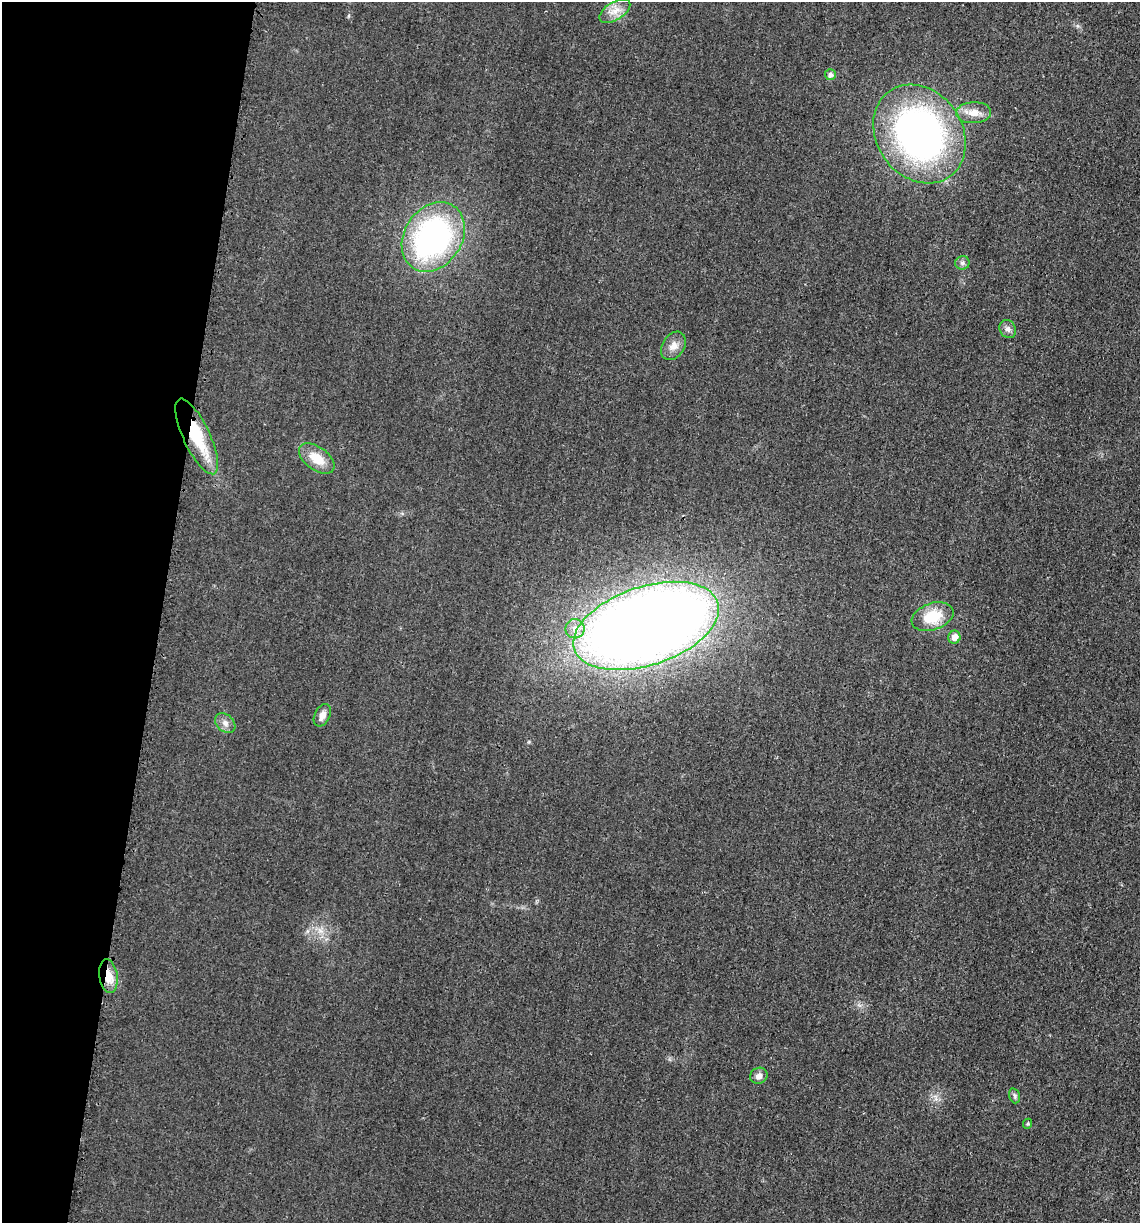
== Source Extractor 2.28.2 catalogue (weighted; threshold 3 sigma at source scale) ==
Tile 9 of 4 x 4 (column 1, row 3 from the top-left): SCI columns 119-1256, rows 1231-2451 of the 4922 x 4903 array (HDU 1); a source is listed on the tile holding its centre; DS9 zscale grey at full resolution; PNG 1142 x 1225 px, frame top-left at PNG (2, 2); each listed source drawn as its Kron ellipse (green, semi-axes under 4 px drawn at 4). Shown black and unused: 14% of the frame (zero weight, under 3 of 4 exposures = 1% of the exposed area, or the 3 px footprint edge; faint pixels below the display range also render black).
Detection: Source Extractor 2.28.2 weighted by HDU 2 'WHT'; one run over the whole footprint, this tile lists its part. Background 0.0292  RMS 0.0058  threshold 0.0262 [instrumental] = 3 sigma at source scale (4.5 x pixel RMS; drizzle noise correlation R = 1.50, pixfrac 1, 0.05/0.05 arcsec/px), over >= 5 px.
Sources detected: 20; all 20 listed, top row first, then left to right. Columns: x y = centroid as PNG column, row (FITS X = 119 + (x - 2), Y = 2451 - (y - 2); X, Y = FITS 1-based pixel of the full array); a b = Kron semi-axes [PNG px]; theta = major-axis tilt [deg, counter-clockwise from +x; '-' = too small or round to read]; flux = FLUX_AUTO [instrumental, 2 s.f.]
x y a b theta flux
615 11 17 9 32 6.4
830 75 5 5 - 2.1
974 113 17 10 3 6.9
919 134 52 43 -55 250
433 237 37 29 56 140
962 263 7 7 - 1.7
1008 329 9 8 - 2.5
673 346 15 11 57 5.2
197 436 41 13 -65 30
317 459 20 11 -36 12
933 617 21 13 19 18
646 626 75 39 18 1100
575 629 9 9 - 5.2
954 637 6 6 - 4.7
322 715 12 7 63 3.8
225 723 11 8 -43 3.3
108 976 17 9 -81 9.3
759 1076 9 7 29 3.2
1015 1096 8 5 -73 1.3
1028 1124 5 4 - 0.81
Overlapping masked pixels (flux is a lower limit): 2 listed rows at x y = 197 436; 108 976